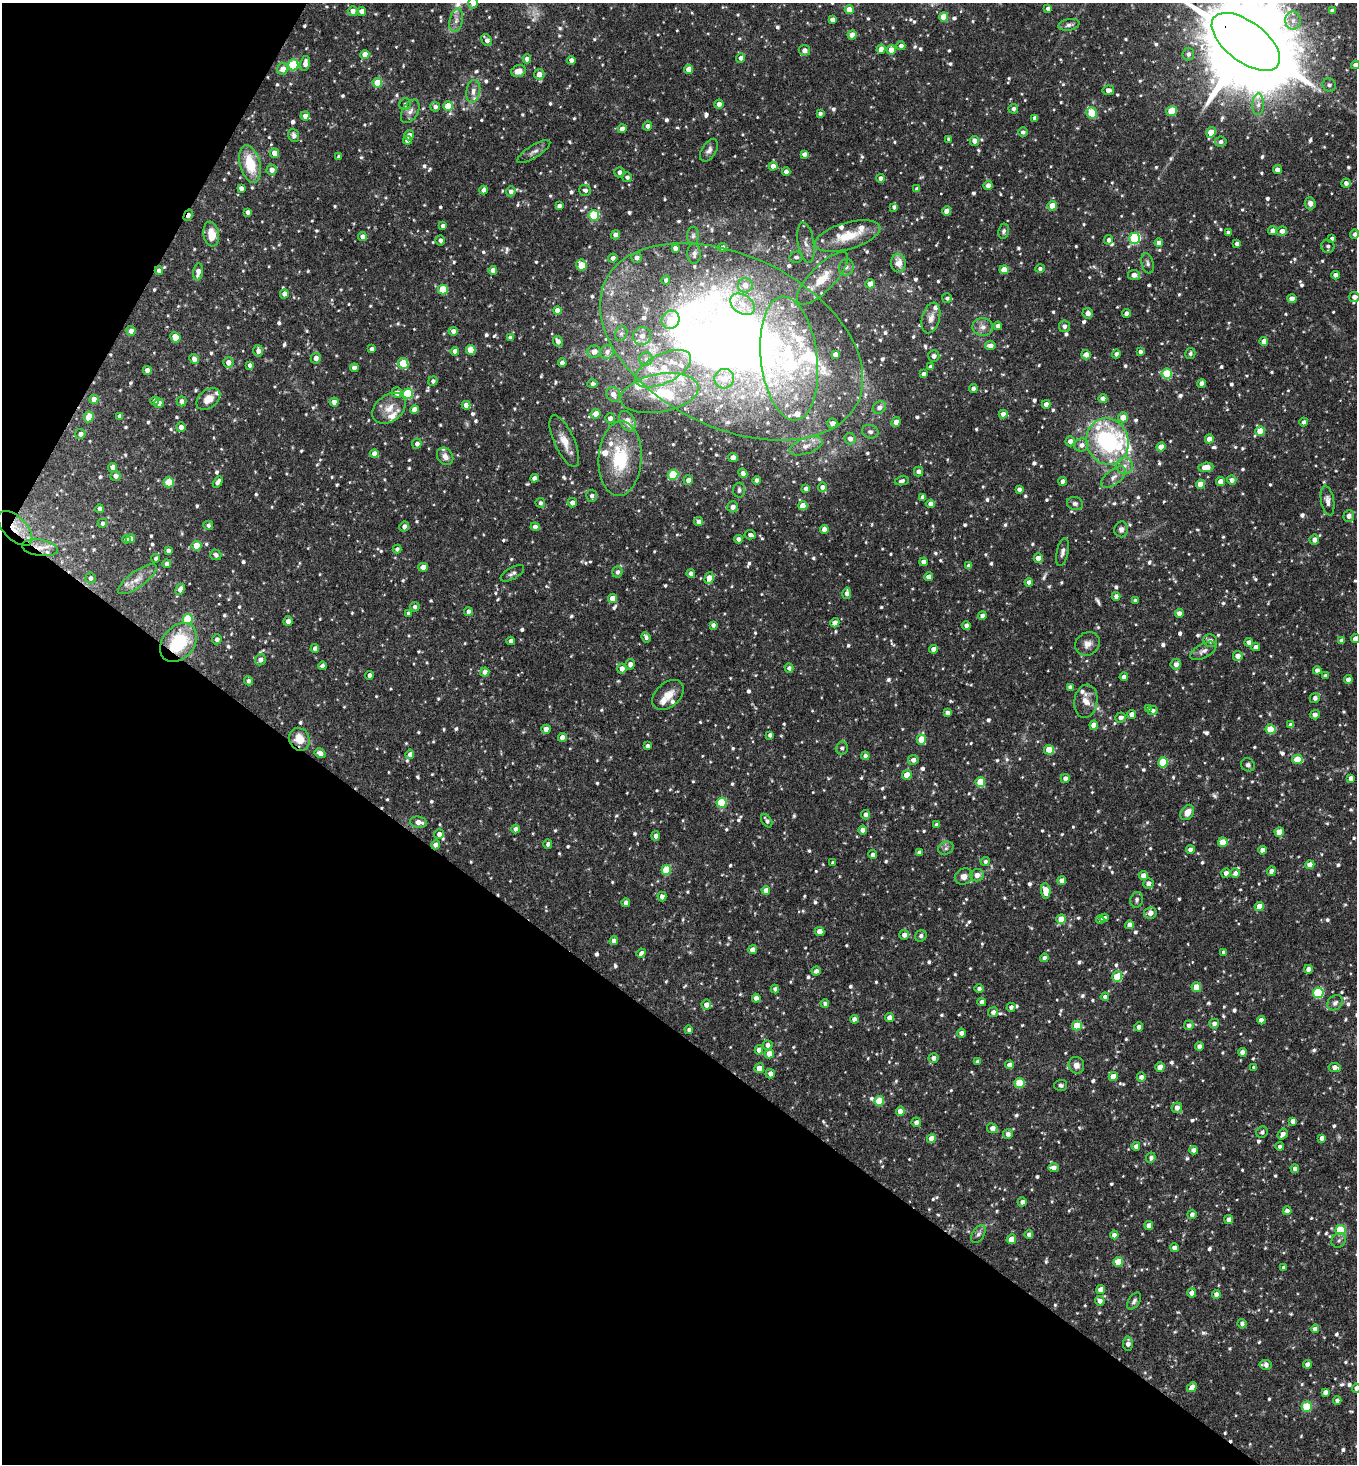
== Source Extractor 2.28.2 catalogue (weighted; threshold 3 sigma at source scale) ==
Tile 9 of 4 x 4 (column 1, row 3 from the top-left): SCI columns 291-1645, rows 1465-2926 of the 5861 x 5853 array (HDU 1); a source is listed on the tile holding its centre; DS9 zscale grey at full resolution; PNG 1359 x 1466 px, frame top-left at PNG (2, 3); each listed source drawn as its Kron ellipse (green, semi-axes under 4 px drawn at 4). Shown black and unused: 34% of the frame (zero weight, under 2 of 3 exposures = <1% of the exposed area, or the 3 px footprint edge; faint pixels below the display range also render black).
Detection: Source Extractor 2.28.2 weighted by HDU 2 'WHT'; one run over the whole footprint, this tile lists its part. Background 0.0914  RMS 0.0057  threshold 0.0256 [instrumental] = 3 sigma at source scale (4.5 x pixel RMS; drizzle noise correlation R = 1.50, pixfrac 1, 0.05/0.05 arcsec/px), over >= 5 px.
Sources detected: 1147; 1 too faint to see at this stretch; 1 inside a brighter object's white glare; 4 cosmic-ray / hot-pixel residue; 1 long thin detection or spike segment (spike, bleed or trail) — neither listed nor drawn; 38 inside a brighter listed object's ellipse — not listed separately; of the other 1102, all 500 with FLUX_AUTO >= 1.57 (the completeness limit of this list) listed and drawn (602 fainter detections not listed), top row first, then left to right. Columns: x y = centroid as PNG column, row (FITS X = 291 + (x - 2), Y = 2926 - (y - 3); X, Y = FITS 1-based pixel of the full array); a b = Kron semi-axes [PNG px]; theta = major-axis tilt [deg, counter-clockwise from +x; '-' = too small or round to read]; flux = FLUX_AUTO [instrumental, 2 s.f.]
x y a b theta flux
473 3 5 5 - 3.6
1048 8 4 4 - 2.2
849 10 4 4 - 8
353 11 5 5 - 4.1
362 11 4 4 - 4.2
1332 11 4 4 - 2.5
944 17 4 4 - 12
456 20 12 6 77 3.2
832 20 4 4 - 3.4
1293 21 9 8 - 3.3
1069 25 11 5 12 2.2
852 35 4 4 - 7.2
487 40 6 5 - 3
1246 42 40 20 -37 16000
901 46 4 4 - 2.6
881 49 4 4 - 3.7
804 50 5 5 - 3.8
891 50 5 4 - 7
365 54 4 4 - 6.9
1188 54 6 6 - 2.4
741 58 5 4 - 2.6
527 59 4 4 - 3.3
571 60 4 4 - 3.3
305 63 7 4 79 4.1
293 65 5 5 - 30
1355 65 4 4 - 2.9
283 69 6 5 - 5.2
689 69 4 4 - 7.3
518 71 7 5 16 5.5
539 74 5 5 - 4.4
377 83 5 5 - 16
1329 85 7 6 - 2
1108 90 6 5 - 3.6
473 91 11 7 81 3.3
405 104 6 5 - 1.7
719 104 4 4 - 2.9
1258 104 11 6 87 2.7
448 106 5 4 - 16
435 107 5 4 - 2.3
1013 109 5 5 - 1.8
410 111 13 7 59 3.2
1172 111 5 5 - 17
1092 113 6 5 - 27
820 114 4 4 - 1.7
305 116 4 4 - 3.5
1035 118 4 4 - 3.6
648 126 4 4 - 2.5
622 129 4 4 - 4
1023 132 5 4 - 1.8
1211 132 5 4 - 13
294 135 7 5 -71 2.5
409 135 5 5 - 3.2
949 139 4 4 - 1.9
407 140 4 4 - 3.5
974 141 5 5 - 3.6
1221 142 6 5 - 1.9
709 150 12 7 58 2.7
534 152 19 6 32 2.9
274 153 4 4 - 6.5
804 154 4 4 - 2.5
339 157 4 4 - 1.8
250 164 19 10 -76 19
773 166 4 4 - 4.9
272 170 5 5 - 4.1
1277 170 4 4 - 3.5
619 172 5 5 - 2.6
786 172 4 4 - 3.7
627 177 5 5 - 1.8
881 178 4 4 - 2.9
1346 183 4 4 - 2.3
988 186 4 4 - 3.7
241 188 4 4 - 2.6
917 189 4 4 - 2.3
484 190 4 4 - 3
585 190 6 5 - 2
511 191 5 4 - 2.6
1310 203 6 5 - 2.6
559 206 4 4 - 2.5
1052 206 4 4 - 9.4
894 207 4 4 - 2.1
947 211 4 4 - 7.2
248 212 4 4 - 2.4
188 215 6 3 62 3.8
594 215 5 5 - 33
443 226 4 4 - 2.8
1004 231 7 5 80 1.6
1273 231 4 4 - 3.7
1282 231 5 5 - 3.1
1228 232 4 3 - 1.6
211 234 12 7 -80 9
1355 234 5 4 - 2
615 235 4 4 - 2.9
362 236 4 4 - 3.5
693 236 9 6 88 1.6
848 236 34 13 16 17
1134 238 5 5 - 63
1332 239 4 3 - 1.6
440 240 5 4 - 2.1
1108 240 4 4 - 2.1
806 243 20 8 -80 4.5
1159 243 4 4 - 3.9
1237 244 4 4 - 2.2
1328 246 7 6 - 1.8
723 247 4 4 - 3.2
675 248 4 4 - 2.5
694 254 10 6 89 1.9
796 257 7 5 12 1.7
613 258 4 4 - 2.8
637 258 5 5 - 2.7
898 263 9 7 -87 6.7
1148 263 10 6 -76 1.8
581 265 5 5 - 20
846 267 8 7 - 2.3
1040 269 5 4 - 1.7
493 270 4 4 - 4.7
1004 270 4 4 - 12
159 271 4 4 - 3.4
198 272 8 5 82 4.5
1134 275 6 5 - 3.4
1335 275 4 4 - 2.9
822 278 34 12 46 15
666 280 4 4 - 1.8
870 284 5 4 - 4.9
745 285 7 7 - 4.7
443 290 5 5 - 21
284 294 5 4 - 3
1354 297 5 5 - 2.8
947 298 5 5 - 1.6
1292 299 4 4 - 5.9
742 304 14 9 -34 7.4
557 311 4 4 - 7.4
1088 313 5 5 - 3.4
1127 313 4 4 - 3.7
931 318 15 9 75 5.1
671 320 9 8 - 13
998 326 4 4 - 2.2
1064 326 5 5 - 2.3
983 327 10 9 - 3.8
131 331 4 4 - 4.4
453 331 4 4 - 3.1
621 333 8 6 68 1.8
642 336 9 8 - 3.7
175 337 5 5 - 12
510 338 4 4 - 2.7
558 341 6 4 -64 3.6
1264 341 4 4 - 4.7
732 342 140 86 -26 640
990 346 5 4 - 3.5
371 349 4 3 - 1.8
471 350 5 4 - 14
258 351 6 5 - 3.1
455 351 4 4 - 3.6
594 352 6 6 - 3.7
607 352 7 6 - 2.8
1140 352 4 4 - 2
1190 353 5 5 - 1.6
835 354 4 4 - 2.7
1116 354 4 4 - 2
1086 355 5 5 - 3.9
934 356 6 5 - 2.2
316 358 5 5 - 4.1
194 359 5 4 - 3.3
646 359 7 6 - 1.9
789 359 62 28 -83 82
228 363 5 5 - 4.4
403 363 5 5 - 22
562 363 4 4 - 3.3
250 365 4 4 - 2.2
930 367 4 4 - 2.8
354 368 4 4 - 3.2
663 369 30 14 26 20
147 370 4 4 - 4.8
923 374 4 4 - 2.4
1167 374 5 5 - 33
724 379 10 9 - 5.6
433 381 5 4 - 1.8
592 384 5 4 - 1.7
1202 384 4 4 - 3.3
973 388 4 4 - 1.8
397 393 5 5 - 3.3
659 393 39 19 10 30
408 394 5 5 - 33
613 394 8 6 -57 4.6
94 399 4 4 - 5.1
208 399 13 9 38 6.7
1103 399 4 4 - 3.8
154 401 4 4 - 2.3
182 401 5 5 - 2.7
334 402 4 4 - 4.5
159 403 5 4 - 3.4
1046 404 4 4 - 3.5
466 405 4 4 - 3.8
879 407 7 6 - 2.6
389 408 19 13 39 8.1
414 410 4 4 - 6.1
596 414 5 5 - 5.4
1003 414 4 4 - 3.4
120 416 4 4 - 2.2
89 417 5 5 - 14
1123 417 5 5 - 7
610 418 5 5 - 3.4
627 421 11 7 -59 6.8
896 422 5 4 - 4.4
1304 422 4 4 - 2
832 423 5 5 - 4.2
181 427 5 4 - 3.2
1260 431 5 5 - 15
870 432 8 6 -14 1.8
80 434 5 5 - 2.9
850 439 6 5 - 3.4
1209 439 4 4 - 6
564 441 28 10 -65 8.5
1070 441 5 5 - 3.4
1107 441 23 21 -71 78
417 444 5 5 - 2.7
1081 445 7 6 - 3.5
806 446 17 8 19 5
1161 447 4 4 - 6.4
374 454 4 4 - 4.6
445 456 9 7 -52 3.1
733 457 5 4 - 4.5
620 459 37 21 87 37
1125 466 8 8 - 3.4
113 467 4 4 - 3.7
1206 467 7 4 6 7.8
919 472 5 4 - 2.9
743 473 5 4 - 2.7
673 475 5 5 - 27
115 476 5 5 - 2.9
1113 477 14 7 38 3.7
534 478 4 4 - 3.3
688 480 5 4 - 3.4
757 480 4 4 - 3
1232 480 4 4 - 3
902 481 7 4 11 1.9
1063 481 4 4 - 3.6
169 482 5 5 - 20
218 482 6 4 60 3
1221 482 4 4 - 6.5
1200 484 4 4 - 8.4
822 487 4 4 - 3.1
806 489 4 4 - 2.9
1019 489 4 4 - 2.3
739 490 7 6 - 1.9
592 496 6 5 - 2.2
923 497 4 4 - 3
1328 501 15 6 -80 3.1
540 503 5 4 - 1.9
572 503 5 4 - 3.5
931 504 4 4 - 4.9
1075 504 8 6 -13 2
803 506 4 4 - 11
732 507 5 5 - 3.6
100 509 4 4 - 3.1
1349 516 6 5 - 2.6
699 521 4 4 - 2.9
102 523 5 4 - 1.7
208 525 5 4 - 1.7
404 526 5 4 - 2.6
535 527 4 4 - 3
15 528 22 11 -45 9.8
824 529 4 4 - 3.4
1121 529 8 7 - 2.4
750 535 6 4 -6 2
126 539 4 4 - 2.7
131 539 5 4 - 3.2
738 539 4 4 - 3
1314 540 5 5 - 3.7
197 546 5 5 - 15
40 548 18 8 -9 6.1
397 549 4 4 - 1.7
168 551 4 4 - 1.9
1062 552 14 6 78 2.4
216 555 6 5 - 2.4
156 558 4 4 - 1.8
1038 558 4 4 - 6.2
923 562 4 4 - 3
167 564 4 4 - 2.8
969 566 4 4 - 3.1
423 567 5 4 - 3.6
617 572 5 5 - 2
512 573 13 6 30 2.2
691 574 4 4 - 3.3
928 577 4 4 - 3.4
90 578 5 5 - 2.1
709 578 6 4 74 7.6
137 579 23 8 36 5.9
1029 582 4 4 - 3.2
180 589 6 4 66 3.6
847 593 6 4 78 3
1116 596 4 4 - 2.9
612 599 4 4 - 6.7
1135 600 4 3 - 1.7
415 607 5 5 - 1.9
468 611 4 4 - 2.9
408 613 4 4 - 1.8
1179 613 4 4 - 3.8
982 616 4 4 - 2.4
187 619 5 5 - 22
288 621 5 4 - 3.6
835 623 5 4 - 3.4
713 625 4 4 - 1.9
966 626 4 4 - 2.9
646 637 5 4 - 2
217 639 5 4 - 2.1
1355 639 4 4 - 4.4
511 641 4 4 - 3.2
1210 641 7 6 - 2
1341 641 4 4 - 2.6
1249 642 4 4 - 2.7
178 643 21 15 51 35
1087 644 13 11 36 4.3
1256 647 4 4 - 3.2
315 648 4 4 - 3.6
933 649 4 4 - 4.1
1203 651 14 7 28 2.9
1238 656 5 5 - 3.7
260 660 6 5 - 2.8
630 664 5 4 - 3.5
1176 664 5 5 - 3.3
322 666 4 4 - 2.1
789 668 5 4 - 1.8
622 669 5 5 - 4
1317 670 4 4 - 2.8
485 672 4 4 - 5.8
369 675 4 4 - 2.6
1325 676 4 4 - 1.6
1124 677 4 4 - 3
1348 680 4 4 - 3.5
248 681 4 4 - 1.8
1070 687 4 4 - 2.1
668 695 18 12 41 7.4
1315 698 5 5 - 2.1
1086 701 17 11 82 6.4
1149 708 4 4 - 2.1
1152 711 5 4 - 1.6
947 713 4 4 - 2.7
1132 714 4 4 - 4.2
1315 715 5 4 - 2.8
1121 717 5 5 - 2.7
1094 725 4 4 - 7.8
1291 725 4 4 - 3.2
546 729 4 4 - 5.8
1271 729 5 5 - 20
770 735 4 4 - 2.1
562 737 4 4 - 4.4
299 739 12 10 -66 9
921 740 5 5 - 12
647 746 4 3 - 2
842 748 6 6 - 1.8
1049 750 5 5 - 13
320 753 5 4 - 3.3
410 754 5 4 - 3
865 756 4 4 - 2.9
1297 759 5 5 - 14
913 760 5 5 - 3.1
1163 762 5 5 - 22
1248 765 7 6 - 1.6
907 775 5 4 - 12
1065 778 4 4 - 2.8
1351 778 4 4 - 2.9
980 782 5 5 - 17
722 803 5 5 - 31
1187 812 8 6 56 6
865 815 5 4 - 2.6
767 821 7 4 -55 2
419 822 9 5 -10 4.5
936 825 4 4 - 1.7
516 829 4 4 - 3.1
863 830 4 4 - 4.7
1279 832 4 4 - 9.8
439 834 5 5 - 3.2
655 836 4 4 - 2.8
1223 842 5 4 - 11
548 844 5 4 - 1.9
435 845 4 4 - 3.8
946 848 8 6 28 1.9
1190 850 4 4 - 3.3
1262 850 4 4 - 3.9
919 852 4 4 - 2.6
873 855 4 4 - 2.2
985 861 4 4 - 1.7
833 863 4 4 - 1.9
1310 865 4 4 - 6.7
666 870 5 5 - 20
1271 871 5 4 - 3.6
1226 873 5 4 - 2.9
1235 873 4 4 - 2.7
977 875 7 6 - 3.9
1144 876 4 4 - 5.8
964 877 9 8 - 3.6
1062 881 4 4 - 3.4
1148 883 5 5 - 3.4
766 890 4 4 - 3.8
1046 891 8 5 -84 8.6
662 897 5 4 - 3
1137 900 8 6 77 1.7
626 903 4 4 - 3
1259 906 4 4 - 5.9
1150 913 6 5 - 3.7
1104 918 4 4 - 2.3
1061 919 5 4 - 11
1100 920 4 3 - 1.8
1129 925 4 4 - 3.1
819 931 5 4 - 6.7
904 935 5 5 - 3.2
921 936 6 5 - 1.6
614 941 4 4 - 3.4
752 950 4 4 - 4.3
1224 952 4 4 - 2.5
641 953 5 4 - 2.5
1044 958 4 4 - 2.4
1308 969 4 4 - 3.5
816 971 4 4 - 2.8
1117 977 5 5 - 18
1196 987 5 4 - 11
979 988 4 4 - 1.9
775 989 4 4 - 2.1
1318 993 5 5 - 47
1105 997 4 4 - 2.3
756 998 4 4 - 3.9
982 1002 4 4 - 2.8
825 1003 4 4 - 1.7
1335 1003 8 6 42 2.1
706 1005 5 5 - 4.3
1011 1007 4 4 - 2.1
993 1012 5 4 - 2.5
889 1017 4 4 - 3.8
854 1019 4 4 - 3.3
1261 1020 4 4 - 3.5
1214 1024 5 4 - 3
1077 1025 5 4 - 15
1189 1025 5 4 - 2.5
1139 1027 4 4 - 2.5
689 1030 4 4 - 1.8
961 1033 4 4 - 2.6
768 1045 5 5 - 2.7
1199 1046 4 4 - 2.6
759 1050 4 4 - 3.9
1242 1052 4 4 - 3.4
769 1054 4 4 - 7.4
933 1058 5 5 - 3.1
978 1062 4 4 - 2.5
1010 1065 4 4 - 3.3
1076 1065 8 8 - 3.2
1160 1067 4 4 - 7.6
1254 1067 4 4 - 1.9
1335 1067 6 4 -8 4.1
759 1068 5 4 - 5
770 1074 5 4 - 2.9
1113 1076 4 4 - 6.6
1141 1077 4 4 - 2.7
1020 1083 5 5 - 25
1061 1085 6 5 - 1.6
879 1101 5 5 - 17
1177 1108 5 5 - 3.6
900 1111 4 4 - 5.7
1293 1121 4 4 - 2.8
916 1122 5 4 - 2.6
992 1128 6 5 - 4.1
1262 1132 6 5 - 1.7
1008 1134 5 5 - 3
1283 1134 6 4 54 2.9
931 1138 5 4 - 7.8
1322 1138 4 4 - 2.8
1136 1146 4 4 - 2.8
1280 1146 4 4 - 1.8
1193 1150 4 4 - 3.4
1151 1158 5 4 - 2
1053 1168 5 4 - 3.8
1295 1169 4 4 - 2.6
1022 1202 4 4 - 2.6
1287 1211 4 4 - 3.3
1192 1214 5 4 - 2.3
1229 1220 4 4 - 3.8
1149 1226 4 4 - 3.8
1341 1230 5 5 - 31
978 1234 10 6 59 2
1029 1235 4 4 - 3.4
1114 1235 4 4 - 3.2
1011 1239 5 4 - 6.4
1339 1240 8 6 46 1.7
1174 1248 4 4 - 3.6
1118 1262 5 4 - 15
1284 1268 4 4 - 2.3
1100 1290 4 4 - 5.2
1192 1293 4 4 - 2.9
1216 1294 4 4 - 4.2
1100 1301 5 4 - 2.8
1134 1301 9 5 57 1.8
1242 1324 4 4 - 2.1
1315 1329 4 4 - 3.4
1128 1343 7 5 85 3.1
1307 1364 4 4 - 3.3
1266 1365 6 5 - 2.6
1192 1387 5 4 - 4.1
1356 1388 4 4 - 2.8
1325 1392 4 4 - 2.6
1337 1400 4 4 - 2.4
1307 1407 5 5 - 28
Overlapping masked pixels (flux is a lower limit): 10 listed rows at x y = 1246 42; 188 215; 159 271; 732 342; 1107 441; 15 528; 40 548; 178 643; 299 739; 435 845
Isophote crosses this tile's border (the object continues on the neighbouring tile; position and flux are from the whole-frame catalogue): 7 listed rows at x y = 473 3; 353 11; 1246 42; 1355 65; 1355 234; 1355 639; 1356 1388